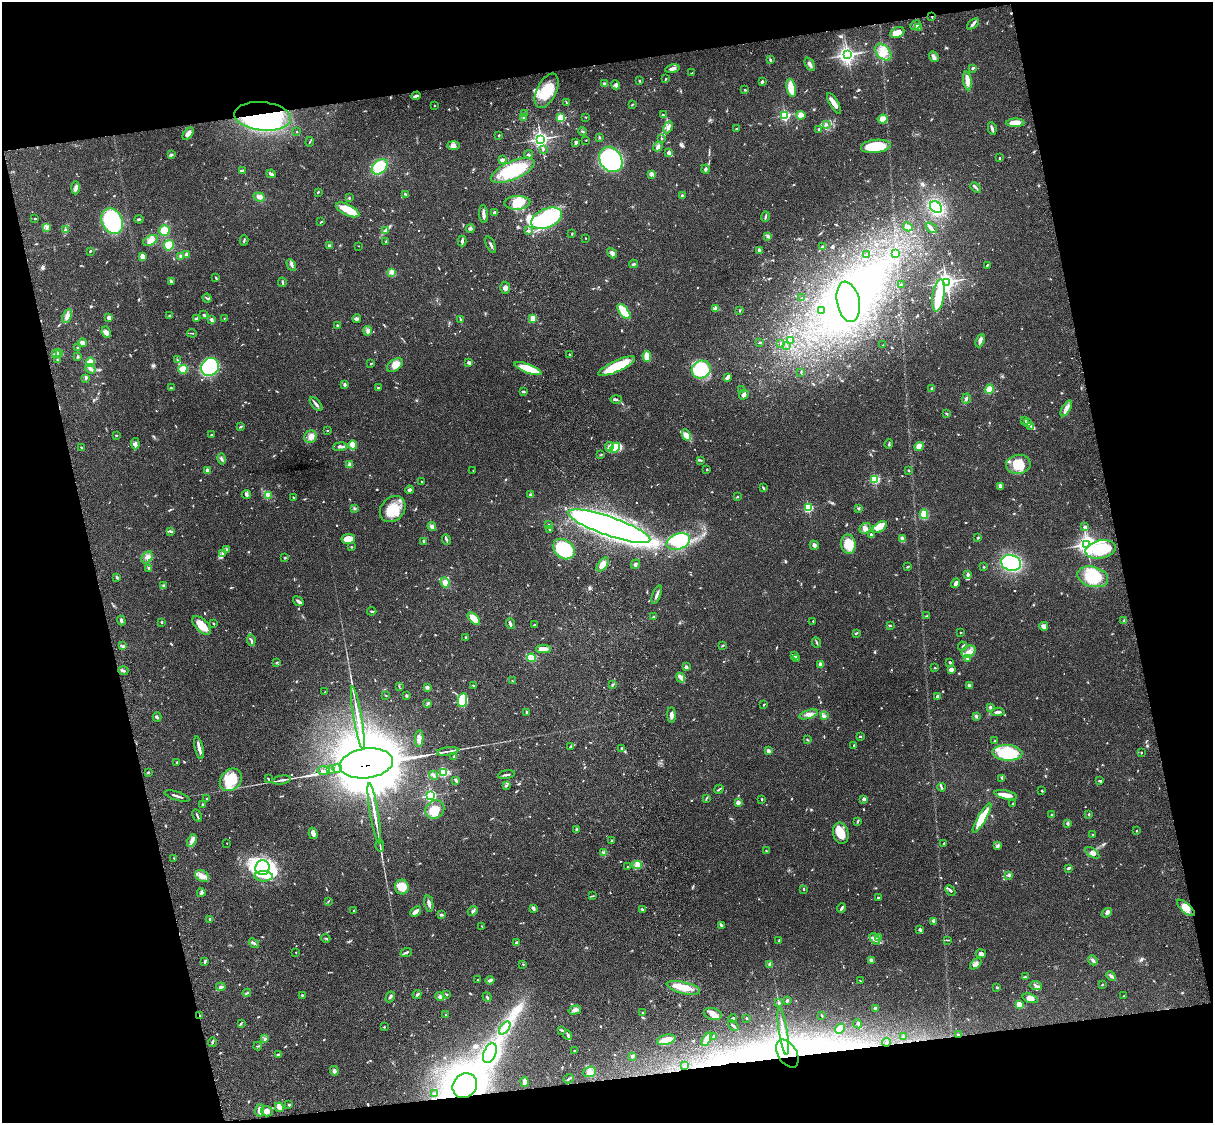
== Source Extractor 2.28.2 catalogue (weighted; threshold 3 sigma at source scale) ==
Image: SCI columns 121-4962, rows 279-4759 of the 5081 x 4925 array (HDU 1 of 3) = the unmasked area's bounding box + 8 px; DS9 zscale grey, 4 x 4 block average (1 PNG px = mean of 4 x 4 image px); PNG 1215 x 1125 px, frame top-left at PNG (2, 2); each listed source drawn as its Kron ellipse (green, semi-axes under 4 px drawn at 4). Shown black and unused: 25% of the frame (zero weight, under 3 of 4 exposures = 6% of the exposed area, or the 3 px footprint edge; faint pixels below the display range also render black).
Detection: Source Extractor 2.28.2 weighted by HDU 2 'WHT'. Background 0.0771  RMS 0.0058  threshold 0.026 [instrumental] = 3 sigma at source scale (4.5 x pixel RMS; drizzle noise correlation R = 1.50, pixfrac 1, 0.05/0.05 arcsec/px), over >= 5 px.
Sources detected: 1021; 5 too faint to see at this stretch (4 x 4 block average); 65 inside a brighter object's white glare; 2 cosmic-ray / hot-pixel residue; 3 long thin detections or spike segments (spike, bleed or trail) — neither listed nor drawn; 18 coinciding with a brighter row at this scale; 52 inside a brighter listed object's ellipse — not listed separately; of the other 876, all 500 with FLUX_AUTO >= 2.19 (the completeness limit of this list) listed and drawn (376 fainter detections not listed), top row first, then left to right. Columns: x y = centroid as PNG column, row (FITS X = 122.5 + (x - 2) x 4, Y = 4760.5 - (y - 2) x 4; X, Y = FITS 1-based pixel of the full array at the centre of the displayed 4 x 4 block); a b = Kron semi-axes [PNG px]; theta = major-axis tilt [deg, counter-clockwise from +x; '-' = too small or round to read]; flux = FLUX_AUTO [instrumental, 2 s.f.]
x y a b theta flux
932 17 2 2 - 2.8
973 24 7 2 40 7.9
916 25 5 3 - 7
918 27 3 3 - 30
897 32 7 5 23 32
883 52 10 6 -47 37
848 55 3 3 - 810
934 56 6 3 -49 12
770 60 2 2 - 4.9
810 64 7 3 -61 11
973 68 3 2 - 5.6
672 69 7 3 11 15
692 73 3 2 - 2.7
665 79 4 2 - 3.7
639 81 3 2 - 3.8
967 81 9 4 -81 22
762 82 3 2 - 6.6
604 84 3 3 - 5.8
615 85 4 2 - 5.5
791 88 9 4 -78 56
745 90 2 2 - 3.9
547 91 18 9 64 97
416 96 5 2 - 9.1
566 103 3 2 - 2.3
834 103 12 3 -59 28
632 104 2 2 - 2.5
435 105 2 2 - 5.3
524 114 2 2 - 2.2
663 115 2 2 - 2.7
785 115 2 2 - 560
801 115 4 4 - 22
263 116 28 14 -6 690
524 117 3 2 - 3.8
586 117 2 2 - 2.7
561 118 2 2 - 250
883 119 5 4 - 34
1015 123 9 3 1 45
826 125 2 2 - 2.3
668 127 6 3 65 13
992 128 6 3 -81 7.5
736 129 3 2 - 3
819 129 3 2 - 2.5
582 131 4 2 - 2.7
296 132 2 2 - 2.3
188 134 7 3 51 22
499 135 2 2 - 4.1
599 137 3 2 - 2.8
662 138 3 2 - 4.2
541 139 3 3 - 940
586 140 2 2 - 5.3
310 142 5 2 - 2.9
576 142 4 3 - 7.2
454 145 6 4 -1 13
876 146 15 6 6 130
658 147 5 3 - 9.3
543 149 3 2 - 3.8
669 153 3 2 - 13
528 154 4 2 - 3.1
171 155 3 3 - 4.2
999 158 2 2 - 3.4
611 159 13 10 -57 640
502 160 3 2 - 15
380 167 9 6 43 120
706 169 4 3 - 5.5
243 170 4 2 - 3.3
513 170 23 9 23 180
271 174 4 2 - 12
652 175 4 2 - 6.2
976 187 6 2 -43 6
75 188 6 3 88 11
318 192 2 2 - 5
405 194 4 2 - 3.2
682 196 2 2 - 30
259 197 5 4 - 16
349 198 2 2 - 2.9
517 203 13 6 4 60
936 207 6 5 - 210
348 210 12 5 -25 77
494 213 2 2 - 41
483 214 9 2 -85 16
765 217 5 2 - 5.9
546 218 16 9 24 330
35 219 4 2 - 2.5
139 219 4 2 - 3
112 221 13 10 -62 330
321 222 3 2 - 2.4
46 227 3 2 - 3.9
908 227 5 3 - 21
931 228 6 3 -36 7.5
470 229 4 2 - 4.7
66 230 4 2 - 4.1
386 230 3 2 - 4.5
164 231 5 5 - 44
529 231 4 2 - 5.3
572 234 2 2 - 2.7
768 236 4 2 - 4.6
586 238 2 2 - 4.1
150 240 8 4 28 26
244 240 5 2 - 4.8
386 241 2 2 - 2.3
462 241 5 3 - 7.4
169 245 5 5 - 41
329 245 3 2 - 8
491 245 9 2 -67 8.7
359 246 2 2 - 2.3
822 247 3 2 - 3.2
90 251 2 2 - 4
760 251 4 2 - 12
612 253 6 3 -51 12
186 254 3 3 - 9.4
895 254 2 2 - 4
866 255 2 2 - 3.1
181 256 3 3 - 7.1
142 257 3 2 - 32
634 264 4 2 - 4.1
291 265 6 3 -61 7.7
987 265 3 2 - 3
392 272 2 2 - 15
216 278 3 2 - 4
171 281 3 2 - 11
282 282 5 2 - 4.9
946 282 3 3 - 1400
901 284 2 2 - 2.6
505 288 6 5 - 12
938 295 16 6 81 100
207 298 4 2 - 2.5
802 298 2 2 - 2.2
848 302 20 11 -78 180
716 308 4 3 - 10
739 310 2 2 - 2.2
821 310 3 3 - 6.9
624 312 9 4 -51 89
204 315 4 2 - 4.8
67 316 7 4 65 15
169 316 3 2 - 2.7
109 318 2 2 - 62
196 318 4 2 - 5.1
224 318 2 2 - 2.3
357 318 4 3 - 7.5
533 318 2 2 - 130
211 319 4 3 - 8.7
460 320 4 2 - 4.8
337 326 4 2 - 3.6
368 331 4 4 - 8.6
106 332 6 4 -63 13
192 333 5 2 - 3
791 341 3 2 - 2.5
980 341 7 2 68 17
760 342 2 2 - 6.2
82 343 4 3 - 17
781 344 2 2 - 2.5
786 345 3 2 - 4.3
883 345 2 2 - 2.2
78 348 3 2 - 2.3
56 353 5 2 - 6.5
60 353 3 2 - 4.3
569 355 3 2 - 2.5
647 356 5 3 - 54
78 357 3 2 - 3.7
57 360 3 2 - 3.4
177 360 3 2 - 2.7
90 362 5 4 - 23
469 362 2 2 - 33
371 364 3 2 - 3
395 365 9 5 35 35
617 366 20 5 24 140
210 367 9 8 - 450
90 369 5 4 - 11
183 369 4 3 - 71
528 369 14 4 -21 100
701 370 10 8 32 240
801 372 3 2 - 2.5
728 377 4 2 - 15
86 378 4 3 - 4.7
345 385 3 2 - 6.9
171 388 2 2 - 3.8
378 388 2 2 - 2.7
932 389 3 2 - 12
989 389 5 4 - 21
742 390 2 2 - 3.2
523 392 4 2 - 3.5
744 395 5 3 - 16
616 399 5 2 - 5.6
966 399 5 2 - 6.5
316 404 8 3 -51 9.5
1066 408 9 4 58 19
946 413 3 2 - 3.8
1024 420 4 2 - 4.7
1028 423 3 2 - 4.4
241 426 4 2 - 4.5
1031 426 3 2 - 4.7
327 430 2 2 - 2.2
116 435 2 2 - 2.8
211 435 2 2 - 3.3
686 435 6 3 -63 15
310 437 6 6 - 20
135 444 6 3 -86 15
889 444 5 2 - 3.6
353 445 4 3 - 50
919 446 5 4 - 22
340 447 7 3 6 8.5
609 447 5 4 - 12
81 448 3 2 - 2.9
615 448 6 4 44 39
601 455 3 2 - 2.9
221 459 5 2 - 5.7
701 460 4 2 - 2.6
1018 464 12 9 9 70
350 465 2 2 - 65
707 469 2 2 - 3.5
207 470 2 2 - 70
473 470 2 2 - 2.9
908 470 2 2 - 2.7
875 479 2 2 - 350
422 482 2 2 - 7.7
1000 486 4 3 - 12
763 488 4 2 - 4.2
409 490 4 3 - 6.2
246 495 4 3 - 6.4
268 495 4 2 - 5.6
531 495 3 3 - 9.1
293 497 3 2 - 2.5
737 497 3 2 - 2.8
808 507 2 2 - 370
354 508 3 2 - 4.1
858 508 4 2 - 3.7
393 509 14 11 47 87
924 514 5 4 - 49
549 525 3 2 - 2.3
609 526 43 9 -19 2100
432 527 5 4 - 11
880 527 8 4 35 29
1085 527 3 2 - 7.6
865 528 6 5 - 15
550 530 2 2 - 5
170 532 2 2 - 2.2
871 535 3 2 - 8.7
978 538 2 2 - 4.1
348 539 7 5 7 46
446 539 5 2 - 5.6
902 539 3 2 - 23
424 541 2 2 - 21
678 542 12 8 20 170
848 544 9 7 -79 70
1087 544 3 3 - 1200
814 545 5 3 - 10
351 547 3 2 - 3.2
564 549 12 9 -39 180
1100 549 15 9 12 160
227 550 4 2 - 4.1
223 553 3 3 - 5.8
147 557 6 5 - 16
285 558 3 2 - 2.6
1011 563 10 8 -15 330
635 564 5 3 - 8.3
603 565 8 4 54 28
907 567 3 2 - 3.5
984 567 3 2 - 2.3
149 568 4 2 - 4.7
968 575 3 3 - 5.9
117 577 3 2 - 4
1093 577 16 10 -14 130
445 582 5 4 - 21
955 583 5 2 - 13
164 586 3 3 - 5
657 595 9 2 69 11
298 601 6 2 -36 11
372 611 4 2 - 4.2
654 616 3 2 - 5.2
926 616 4 2 - 2.8
474 619 7 4 -45 54
121 620 5 3 - 6.1
813 621 2 2 - 5.4
1124 621 3 2 - 5.5
161 622 2 2 - 9.6
214 623 2 2 - 3
510 624 5 2 - 10
202 625 12 6 -44 49
534 625 2 2 - 4.2
890 626 3 2 - 4.3
1044 626 4 4 - 14
856 633 3 2 - 3.3
960 633 2 2 - 6.1
466 637 3 2 - 3.3
251 640 6 2 -82 6.4
817 642 5 2 - 4.2
123 646 2 2 - 3.3
722 646 3 2 - 3.3
962 646 4 2 - 4.4
543 649 7 4 -1 19
969 652 7 5 33 24
794 656 4 2 - 3.5
532 658 4 4 - 51
796 659 3 3 - 4.3
968 659 4 2 - 8.5
276 662 2 2 - 2.3
950 662 2 2 - 8.5
820 664 2 2 - 61
686 667 2 2 - 38
935 668 2 2 - 2.2
951 670 3 2 - 29
123 671 5 2 - 7.3
681 678 5 4 - 11
512 681 2 2 - 2.3
474 685 4 2 - 2.8
613 685 3 2 - 3.6
970 686 3 2 - 11
399 687 3 2 - 2.2
427 687 2 2 - 11
325 692 2 2 - 2.8
386 695 2 2 - 2.9
406 695 3 2 - 3.9
938 696 2 2 - 44
462 700 7 4 80 170
428 703 2 2 - 3.1
764 705 2 2 - 3.3
990 707 3 2 - 4.6
526 712 3 2 - 3.2
998 712 7 2 3 11
808 714 9 3 18 14
672 715 8 3 -89 14
824 716 3 3 - 5.4
976 716 3 2 - 5.3
157 717 5 2 - 5.3
358 718 32 2 -80 48
860 736 3 2 - 2.9
419 739 8 4 86 16
808 740 3 2 - 2.5
995 741 3 2 - 3.4
854 745 3 2 - 2.6
570 747 2 2 - 3.5
199 748 11 2 -76 23
622 748 3 3 - 4.7
448 751 11 2 8 9.8
768 751 3 3 - 9.4
1141 752 2 2 - 2.9
1007 753 15 8 -3 180
454 756 3 2 - 2.9
177 762 2 2 - 2.6
366 763 27 15 8 27000
337 768 5 2 - 880
331 769 3 2 - 140
324 771 6 2 5 760
148 772 3 2 - 3
444 772 2 2 - 350
434 775 4 2 - 5.2
506 775 8 2 10 7.2
1002 778 3 2 - 3
268 779 3 2 - 2.9
231 780 12 10 48 130
281 780 9 2 10 9.7
1100 780 4 2 - 4.3
456 781 4 3 - 5.1
506 785 3 2 - 3.1
941 787 4 2 - 5.2
719 789 5 2 - 4.7
1042 791 2 2 - 3.5
1006 795 11 4 -13 35
177 796 13 2 -18 9
431 796 2 2 - 550
207 798 2 2 - 6.6
706 798 3 2 - 2.9
762 799 2 2 - 11
864 799 3 2 - 13
738 802 2 2 - 16
1013 803 2 2 - 2.6
202 805 2 2 - 5.9
435 810 10 8 40 44
374 813 31 2 -80 47
1089 814 2 2 - 6.4
1052 815 2 2 - 6.8
197 816 6 2 -62 5.9
982 818 17 4 60 120
857 821 3 2 - 6
1067 824 4 3 - 4.5
576 829 2 2 - 6.3
1137 831 2 2 - 2.3
313 833 6 3 -75 17
841 833 11 7 -74 56
1093 834 3 2 - 2.5
192 840 6 4 67 12
611 841 2 2 - 13
227 843 2 2 - 2.4
944 843 3 2 - 2.8
998 845 3 3 - 5.5
380 846 6 2 -81 5.8
766 851 2 2 - 5.8
604 853 4 2 - 4.8
1092 853 8 4 -36 16
174 858 2 2 - 2.4
637 865 4 2 - 7.7
628 867 2 2 - 4.4
262 868 7 7 - 94
1069 868 4 2 - 6.4
1009 875 3 2 - 8.4
202 876 7 5 -30 21
264 876 9 5 -2 29
402 887 7 7 - 36
804 889 3 2 - 2.3
950 890 6 2 -47 7.1
201 893 4 3 - 6.3
593 896 3 2 - 2.2
878 897 2 2 - 3.8
328 901 3 2 - 2.6
429 903 8 3 -79 13
533 908 4 3 - 5.5
841 908 5 2 - 6.1
1186 908 11 4 -42 42
642 909 3 2 - 4.4
354 910 2 2 - 3.2
416 911 6 2 41 23
473 911 5 3 - 6.1
1107 913 5 4 - 9.4
441 915 4 2 - 5.3
210 919 2 2 - 3.5
933 921 3 2 - 3.6
721 925 4 2 - 6.5
482 926 3 2 - 2.3
920 929 2 2 - 25
878 937 4 2 - 4
326 938 4 2 - 3.4
875 939 6 3 -55 12
779 940 4 2 - 2.4
947 940 3 2 - 2.8
254 943 5 2 - 6.2
517 943 4 4 - 5.6
296 952 2 2 - 4.4
406 952 6 2 22 6.1
981 954 5 3 - 16
1093 960 5 3 - 7.2
205 961 4 2 - 5.1
871 961 3 2 - 12
523 964 2 2 - 2.3
770 964 3 3 - 5.8
976 964 7 3 41 10
1111 976 5 2 - 5.5
1025 977 3 2 - 3
478 980 2 2 - 2.8
490 980 4 3 - 11
860 981 2 2 - 2.9
1102 984 2 2 - 3
1036 986 6 2 -22 7.3
221 987 5 3 - 9.1
997 987 2 2 - 4.8
683 988 17 5 -14 53
247 993 4 2 - 3.6
417 994 5 3 - 5.5
447 994 3 2 - 2.4
302 995 2 2 - 3.5
1124 996 2 2 - 2.2
390 997 6 2 61 6.4
440 997 5 4 - 10
487 997 5 2 - 4.7
1030 998 8 4 -19 19
787 1000 3 2 - 4.6
779 1003 2 2 - 5.1
1019 1005 4 3 - 38
876 1008 3 2 - 2.2
575 1010 6 4 16 12
643 1013 2 2 - 2.6
713 1014 9 6 -16 27
446 1015 3 2 - 3.4
822 1015 3 2 - 3.5
200 1016 3 2 - 2.7
733 1018 4 2 - 6.9
746 1018 2 2 - 3.2
241 1023 4 2 - 2.6
858 1024 5 3 - 6.2
733 1026 6 2 -43 5.8
384 1027 2 2 - 2.7
505 1028 7 3 53 14
840 1029 6 3 46 30
561 1030 3 2 - 3.6
783 1031 24 2 -81 22
568 1035 5 2 - 8.4
959 1035 3 2 - 6.1
714 1036 3 2 - 7.5
904 1036 3 2 - 3.6
265 1038 3 2 - 4.2
707 1039 7 3 62 23
666 1040 9 5 14 42
212 1042 5 2 - 4.5
886 1042 4 2 - 3.4
258 1046 4 2 - 3.1
575 1051 3 2 - 2.7
490 1053 10 6 67 480
787 1053 15 9 -58 100
278 1055 3 2 - 5.2
632 1056 4 3 - 5.8
684 1066 2 2 - 5
334 1071 5 4 - 8.5
589 1072 6 5 - 16
569 1079 5 2 - 5.5
525 1082 5 3 - 38
465 1086 13 11 48 1400
434 1094 3 2 - 2.9
289 1105 2 2 - 13
279 1107 5 3 - 30
260 1110 6 3 84 16
267 1111 6 5 - 15
Overlapping masked pixels (flux is a lower limit): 10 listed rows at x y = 932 17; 263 116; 366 763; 337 768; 331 769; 324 771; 200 1016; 959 1035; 787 1053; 465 1086
Diffuse or blended objects may show on this block-average render without a row.